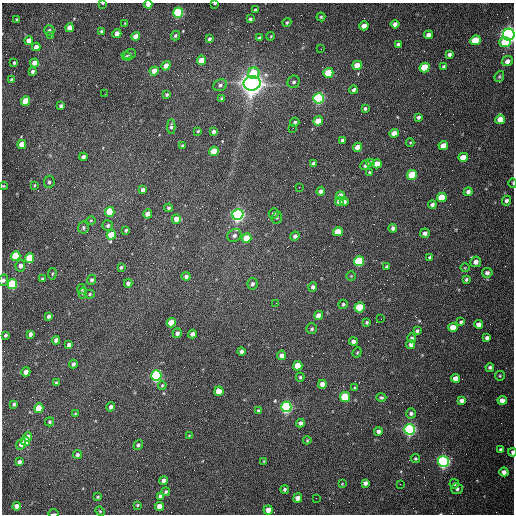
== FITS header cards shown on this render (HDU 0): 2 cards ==
NAXIS1  =                  512 /fastest changing axis
NAXIS2  =                  512 /next to fastest changing axis

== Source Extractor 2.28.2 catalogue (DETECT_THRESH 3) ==
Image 512 x 512 px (HDU 0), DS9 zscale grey, 1 PNG px = 1 image px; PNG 516 x 516 px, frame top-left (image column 1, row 512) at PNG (2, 3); each listed source drawn as its Kron ellipse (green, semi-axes under 4 px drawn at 4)
Background 1540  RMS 23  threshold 70.2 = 3 sigma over >= 5 px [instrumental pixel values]
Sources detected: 224; all 224 listed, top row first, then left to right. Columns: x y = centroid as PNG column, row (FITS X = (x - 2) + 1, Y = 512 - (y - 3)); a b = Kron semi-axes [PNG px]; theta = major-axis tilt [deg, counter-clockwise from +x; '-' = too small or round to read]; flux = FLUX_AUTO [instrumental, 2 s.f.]
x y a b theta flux
103 3 3 2 - 1.2e+03
215 3 3 2 - 2.1e+03
148 4 4 4 - 9.2e+03
255 10 3 3 - 2.0e+03
178 13 5 5 - 2.6e+05
321 17 4 4 - 1.9e+03
17 19 3 3 - 1.6e+03
250 19 3 3 - 2.7e+03
125 23 4 3 - 1.2e+03
287 23 5 3 - 1.8e+03
395 24 4 4 - 7.7e+03
364 26 4 4 - 1.5e+04
70 28 4 4 - 1.8e+04
49 30 5 5 - 3.4e+03
101 31 4 3 - 1.8e+03
117 34 4 4 - 1.6e+04
428 35 4 4 - 6.8e+03
509 35 6 5 - 1.1e+06
51 36 3 2 - 1.6e+03
136 36 4 4 - 2.0e+04
175 36 5 4 - 2.8e+03
271 36 4 3 - 1.3e+03
259 38 4 3 - 3.5e+03
209 39 3 3 - 3.1e+03
475 40 5 4 - 5.6e+04
29 41 4 4 - 2.0e+04
505 42 6 5 - 4.5e+04
398 44 4 3 - 4.3e+03
36 47 4 4 - 9.4e+03
321 49 2 2 - 7.8e+02
130 54 6 4 18 2.9e+03
449 54 4 3 - 3.7e+03
127 56 5 4 - 2.0e+03
201 60 5 4 - 2.7e+04
507 61 6 5 - 8.5e+03
14 63 3 3 - 1.9e+03
34 63 4 4 - 1.2e+04
357 65 5 4 - 2.3e+04
166 66 5 4 - 1.1e+04
444 66 4 4 - 2.8e+03
425 67 5 4 - 6.1e+04
32 71 4 3 - 3.4e+03
154 71 5 4 - 1.6e+04
254 73 5 5 - 5.4e+04
328 73 5 4 - 6.9e+04
499 76 6 4 69 2.2e+03
11 79 3 3 - 1.5e+03
294 82 6 6 - 4.0e+03
252 83 8 7 - 2.1e+06
220 85 7 5 21 4.1e+03
354 90 4 3 - 3.9e+03
105 94 2 2 - 7.9e+02
167 95 3 3 - 2.0e+03
221 98 4 4 - 2.2e+03
318 98 5 5 - 3.5e+05
25 101 5 4 - 4.3e+04
61 106 4 4 - 3.9e+03
365 109 3 3 - 2.8e+03
418 117 4 3 - 3.8e+03
500 119 5 4 - 2.1e+04
318 121 5 4 - 2.3e+04
295 122 5 4 - 2.3e+03
171 126 7 4 88 3.3e+03
293 128 2 2 - 7.4e+02
198 131 4 3 - 1.7e+03
213 132 4 4 - 4.1e+03
394 133 5 4 - 1.4e+04
342 140 4 3 - 2.7e+03
410 142 4 3 - 1.3e+03
22 144 4 4 - 2.5e+04
443 145 5 4 - 1.8e+04
182 146 3 3 - 2.7e+03
357 147 4 4 - 1.3e+04
214 151 5 4 - 3.5e+04
83 157 4 4 - 7.8e+03
463 157 5 4 - 2.6e+04
313 163 3 3 - 2.6e+03
370 163 4 4 - 6.7e+03
377 164 5 4 - 2.2e+04
365 165 5 4 - 5.0e+03
369 172 3 2 - 1.7e+03
412 175 5 4 - 6.7e+04
49 182 6 5 - 3.6e+03
513 183 4 3 - 1.3e+03
34 185 4 3 - 1.4e+03
3 186 4 3 - 1.6e+03
299 187 3 2 - 1.1e+03
142 190 4 3 - 5.7e+03
321 191 4 4 - 5.9e+03
468 192 4 4 - 5.8e+03
341 196 4 4 - 2.6e+04
442 197 5 4 - 4.9e+04
339 201 4 4 - 1.2e+04
506 201 5 4 - 4.2e+03
344 202 4 4 - 4.7e+03
432 205 4 4 - 5.4e+03
169 208 4 4 - 2.8e+03
110 212 5 4 - 4.5e+04
274 213 5 5 - 3.9e+03
148 214 4 4 - 1.5e+04
238 215 5 5 - 7.0e+05
277 218 6 5 - 2.4e+03
176 219 5 4 - 1.3e+04
91 220 5 3 - 1.4e+03
108 225 5 5 - 3.4e+03
83 227 6 5 - 2.6e+03
393 228 4 4 - 4.5e+03
126 230 4 3 - 2.0e+03
338 232 5 4 - 2.9e+04
425 233 5 4 - 5.5e+03
111 235 5 4 - 4.2e+04
234 235 7 6 - 5.2e+03
295 236 5 4 - 4.4e+03
246 238 5 4 - 3.8e+04
16 256 5 4 - 7.1e+04
430 257 3 3 - 2.7e+03
30 258 5 4 - 8.2e+04
359 261 5 5 - 1.7e+05
476 262 5 5 - 9.6e+03
20 266 6 5 - 6.5e+03
386 266 3 3 - 1.7e+03
121 267 3 3 - 2.6e+03
465 268 5 3 - 1.2e+03
487 273 5 5 - 5.1e+03
52 274 6 4 82 1.7e+03
186 276 4 4 - 5.7e+03
351 276 4 4 - 1.5e+03
42 279 4 3 - 1.9e+03
466 279 3 3 - 2.8e+03
3 280 6 5 - 3.7e+03
92 280 5 4 - 4.0e+03
128 283 4 4 - 5.7e+03
12 284 5 5 - 1.5e+05
252 284 6 5 - 4.4e+03
313 287 5 4 - 3.8e+03
82 289 5 4 - 2.1e+03
83 293 5 3 - 2.8e+03
90 294 5 4 - 2.0e+03
276 303 2 2 - 1.0e+03
343 304 5 4 - 2.7e+03
359 307 5 5 - 6.7e+04
319 315 4 4 - 1.7e+04
49 316 4 3 - 4.3e+03
381 319 2 2 - 8.6e+02
367 322 3 3 - 2.6e+03
461 322 4 3 - 2.9e+03
171 323 5 4 - 3.4e+04
479 324 4 4 - 1.1e+04
453 327 5 4 - 2.0e+04
312 329 5 5 - 2.9e+03
417 331 4 3 - 3.2e+03
177 333 5 4 - 4.7e+03
30 334 4 3 - 5.7e+03
192 334 4 4 - 6.5e+03
6 335 3 3 - 2.8e+03
412 338 4 4 - 2.8e+03
487 338 4 4 - 4.9e+03
56 340 4 4 - 6.6e+03
353 341 4 4 - 6.6e+03
411 344 4 4 - 6.7e+03
69 345 4 4 - 6.0e+03
241 351 4 4 - 5.2e+03
357 352 5 4 - 2.1e+03
282 355 5 4 - 7.7e+03
73 364 4 3 - 4.5e+03
298 366 5 4 - 3.1e+04
490 367 4 4 - 3.2e+03
26 372 4 4 - 1.4e+04
156 376 5 5 - 3.6e+05
500 376 5 5 - 2.1e+03
300 377 4 4 - 2.2e+03
456 378 4 4 - 1.2e+04
56 383 4 3 - 1.9e+03
322 384 4 4 - 1.1e+04
162 385 4 3 - 1.7e+03
355 388 4 3 - 1.7e+03
219 391 5 4 - 2.3e+04
345 397 5 5 - 1.0e+05
381 397 5 4 - 2.8e+03
461 400 4 4 - 6.0e+03
502 400 5 4 - 1.1e+04
14 404 3 3 - 2.2e+03
111 407 4 4 - 5.4e+03
286 407 5 5 - 4.3e+05
39 408 5 4 - 4.9e+04
259 411 4 3 - 3.3e+03
411 413 5 5 - 4.3e+03
75 414 4 2 - 1.1e+03
50 422 4 4 - 2.2e+03
300 423 4 4 - 6.1e+03
409 429 5 5 - 5.7e+05
378 431 4 4 - 4.7e+03
189 436 3 2 - 1.3e+03
28 437 5 4 - 1.7e+04
307 440 4 3 - 1.5e+03
26 441 4 4 - 1.4e+04
21 444 6 4 58 1.0e+04
138 445 5 4 - 3.2e+03
500 449 4 4 - 2.1e+03
512 452 4 3 - 4.8e+03
77 455 4 4 - 3.4e+03
415 459 4 4 - 2.1e+03
264 461 3 3 - 1.3e+03
443 461 5 5 - 6.4e+05
19 462 4 3 - 5.6e+03
504 472 4 4 - 8.2e+03
164 480 4 4 - 7.5e+03
365 483 4 4 - 6.1e+03
342 484 3 3 - 1.1e+03
400 484 2 2 - 7.4e+02
454 484 5 4 - 3.2e+03
285 489 4 4 - 3.0e+03
457 489 5 5 - 3.9e+03
166 492 4 4 - 2.2e+03
160 496 4 4 - 4.7e+03
98 497 4 3 - 1.7e+03
298 498 5 4 - 1.3e+04
316 498 2 2 - 3.2e+03
137 505 3 3 - 1.8e+03
17 506 4 4 - 9.5e+03
159 506 4 4 - 1.4e+04
268 510 4 4 - 1.2e+04
100 511 5 4 - 1.7e+03
53 514 5 2 - 2.1e+03
At the frame edge (FLAGS 8, measured only in part): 9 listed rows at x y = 103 3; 215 3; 148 4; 509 35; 513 183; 3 186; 3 280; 512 452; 53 514